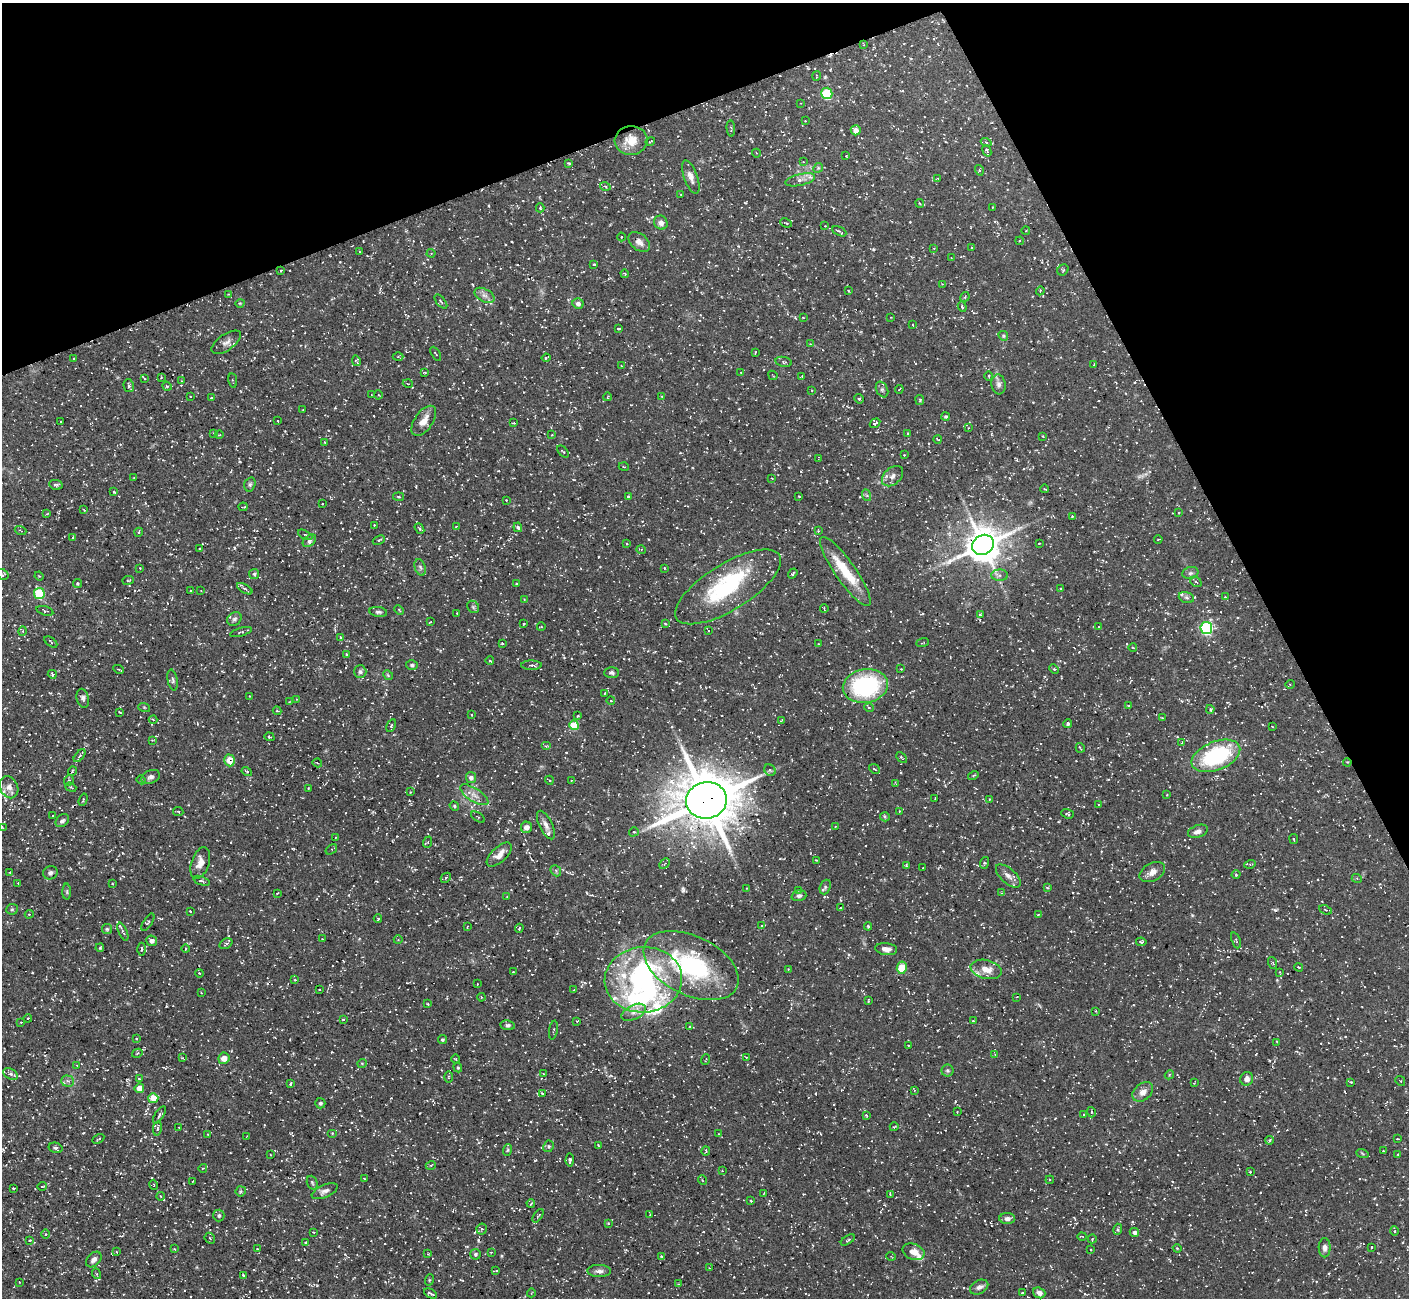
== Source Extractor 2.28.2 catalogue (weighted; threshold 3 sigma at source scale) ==
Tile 3 of 4 x 4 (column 3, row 1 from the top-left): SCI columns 2816-4222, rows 4043-5338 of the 5631 x 5621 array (HDU 1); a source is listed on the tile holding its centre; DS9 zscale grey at full resolution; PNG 1411 x 1300 px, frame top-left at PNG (2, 3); each listed source drawn as its Kron ellipse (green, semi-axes under 4 px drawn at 4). Shown black and unused: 21% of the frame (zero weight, under 3 of 5 exposures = <1% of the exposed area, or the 3 px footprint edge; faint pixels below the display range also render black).
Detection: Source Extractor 2.28.2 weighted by HDU 2 'WHT'; one run over the whole footprint, this tile lists its part. Background 0.127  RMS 0.0049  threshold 0.022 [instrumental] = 3 sigma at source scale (4.5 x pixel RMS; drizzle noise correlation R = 1.50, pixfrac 1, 0.05/0.05 arcsec/px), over >= 5 px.
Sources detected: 524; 1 too faint to see at this stretch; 3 inside a brighter object's white glare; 26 cosmic-ray / hot-pixel residue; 1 long thin detection or spike segment (spike, bleed or trail) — neither listed nor drawn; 13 inside a brighter listed object's ellipse — not listed separately; the other 480 listed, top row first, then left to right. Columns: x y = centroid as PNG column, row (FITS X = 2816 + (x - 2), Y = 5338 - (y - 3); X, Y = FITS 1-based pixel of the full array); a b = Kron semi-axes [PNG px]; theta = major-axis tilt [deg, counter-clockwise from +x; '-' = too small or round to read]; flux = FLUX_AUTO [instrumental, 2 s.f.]
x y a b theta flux
863 44 3 2 - 0.38
816 76 5 3 - 0.38
827 93 6 5 - 26
801 103 2 2 - 0.31
805 121 2 2 - 0.31
731 128 8 3 -84 0.66
856 130 5 5 - 3.3
631 140 16 14 5 8.2
650 142 5 2 - 0.52
986 142 5 3 - 0.49
987 151 6 4 -69 0.98
756 153 4 3 - 0.39
846 156 2 2 - 0.28
803 162 4 2 - 0.3
568 163 4 2 - 0.52
818 168 5 4 - 0.61
979 170 5 3 - 0.49
691 177 17 6 -70 3
938 179 3 2 - 0.3
800 180 15 5 13 2.8
605 186 5 3 - 0.5
681 195 4 2 - 0.28
920 203 4 3 - 0.49
992 207 2 2 - 0.25
540 208 4 3 - 0.51
661 223 7 6 - 2.4
786 223 6 3 -25 0.5
825 226 2 2 - 0.32
1026 230 4 3 - 0.34
839 231 7 4 -27 0.84
621 237 4 3 - 0.4
1020 241 4 3 - 0.61
639 242 12 8 -39 2.8
972 247 4 2 - 0.4
934 248 3 2 - 0.31
359 252 4 3 - 0.32
431 253 4 4 - 0.5
951 258 3 2 - 0.31
594 264 3 3 - 0.52
1063 270 6 5 - 0.74
281 271 3 2 - 0.55
625 274 4 3 - 0.47
942 284 3 3 - 0.38
849 291 3 2 - 0.55
1040 291 4 3 - 0.45
228 294 2 2 - 0.28
484 295 11 6 -29 2.1
965 297 5 4 - 0.71
441 302 8 3 -50 0.66
240 303 4 3 - 0.36
578 304 5 5 - 1.8
962 307 5 4 - 0.57
891 317 2 2 - 0.31
803 318 3 2 - 0.26
913 325 3 2 - 0.36
619 329 3 2 - 0.56
1003 336 5 4 - 0.63
226 342 17 8 35 2.6
810 344 4 3 - 0.34
755 353 3 2 - 0.35
436 354 8 2 -59 0.39
398 357 5 3 - 0.49
74 358 3 2 - 0.29
546 358 4 3 - 0.46
356 361 5 3 - 0.55
784 362 8 5 -11 0.79
1094 365 3 2 - 0.36
622 366 3 2 - 0.33
425 372 4 3 - 0.44
741 372 3 2 - 0.31
773 375 5 2 - 0.3
802 376 4 2 - 0.42
989 376 5 3 - 0.47
161 377 3 3 - 0.38
144 378 3 2 - 0.45
181 381 4 2 - 0.37
233 381 7 2 -81 0.55
408 384 5 3 - 0.43
999 384 10 7 -82 1.9
129 386 7 5 -78 1
167 386 5 4 - 0.64
882 389 8 5 -63 1.1
899 389 4 2 - 0.3
812 390 3 2 - 0.33
372 394 4 2 - 0.29
378 395 4 3 - 0.46
190 396 2 2 - 0.28
662 396 4 3 - 0.32
607 397 4 2 - 0.35
211 398 2 2 - 0.35
859 399 5 4 - 0.6
920 400 5 4 - 0.58
303 409 3 2 - 0.29
946 416 4 4 - 0.66
61 421 2 2 - 0.3
277 421 3 2 - 0.5
424 421 17 9 55 4.8
513 423 3 2 - 0.47
875 423 5 3 - 0.75
968 428 4 2 - 0.27
213 433 3 3 - 0.36
908 433 3 2 - 0.32
219 435 4 3 - 0.38
552 435 3 3 - 0.41
1042 436 4 2 - 0.31
937 439 4 2 - 0.39
325 442 3 2 - 0.38
563 452 7 3 -47 0.51
904 455 3 2 - 0.29
818 458 4 2 - 0.28
624 467 5 3 - 0.36
892 476 12 8 42 2.5
134 478 3 2 - 0.43
772 478 3 2 - 0.34
250 484 7 5 74 0.93
56 485 7 5 -10 0.9
1045 489 4 3 - 0.52
114 492 3 2 - 0.37
866 495 6 4 -69 0.81
799 496 3 2 - 0.33
399 497 5 3 - 0.56
628 497 4 3 - 0.64
506 500 3 2 - 0.28
322 504 2 2 - 0.28
243 507 4 2 - 0.55
84 510 3 2 - 0.29
1179 513 3 3 - 0.39
47 514 3 3 - 0.47
1072 516 4 3 - 0.36
374 525 2 2 - 0.33
456 526 4 2 - 0.35
518 527 5 4 - 0.85
419 529 6 3 -52 0.69
20 530 6 2 -20 0.42
818 531 3 3 - 0.37
139 532 5 3 - 0.55
305 535 8 3 -27 0.69
73 537 3 2 - 0.36
1158 539 4 2 - 0.29
379 540 6 4 24 0.63
309 541 8 5 41 1.2
627 543 3 3 - 0.4
1039 543 3 2 - 0.37
983 545 11 9 31 1100
200 548 3 2 - 0.43
641 549 5 3 - 0.42
420 567 8 5 -70 1.2
140 568 2 2 - 0.24
664 568 3 2 - 0.33
845 572 41 10 -55 16
1190 573 8 6 16 1.2
2 574 6 5 - 0.89
254 574 5 5 - 0.7
793 574 5 3 - 0.62
1000 575 8 5 -1 1.6
39 576 4 3 - 0.48
128 580 6 3 7 0.46
1196 582 6 4 -39 0.83
77 583 4 4 - 0.73
517 584 4 3 - 0.53
728 587 60 23 32 45
245 589 8 3 -30 0.9
1061 589 3 3 - 0.53
190 591 3 2 - 0.35
201 591 2 2 - 0.28
39 593 5 5 - 29
1186 597 8 5 -19 1.1
1225 597 4 2 - 0.37
524 599 4 3 - 0.39
473 607 7 5 -46 0.85
824 608 4 2 - 0.47
399 610 5 3 - 0.44
45 611 9 4 -16 0.73
378 612 9 5 -8 1.3
457 613 2 2 - 0.3
980 614 4 3 - 0.49
234 619 8 6 38 1.2
430 622 3 2 - 0.35
523 624 4 2 - 0.33
665 624 3 3 - 0.52
541 627 4 3 - 0.32
1098 627 3 2 - 0.26
1206 628 6 5 - 62
708 630 3 2 - 0.4
23 631 5 3 - 0.38
241 632 11 3 16 0.66
340 637 4 3 - 0.43
51 642 7 3 -36 0.52
502 643 4 2 - 0.4
923 643 6 2 21 0.34
818 644 3 2 - 0.33
1133 648 4 2 - 0.3
346 654 3 3 - 0.54
490 661 4 3 - 0.35
412 665 6 5 - 0.86
531 665 10 4 -1 1.2
119 669 5 3 - 0.53
901 669 2 2 - 0.29
1054 669 5 4 - 0.57
360 672 6 6 - 1.1
612 673 7 5 2 1.1
52 674 4 4 - 0.64
388 675 5 4 - 0.61
173 680 10 5 -79 1.1
1290 684 5 3 - 0.43
865 686 23 16 10 52
605 693 4 2 - 0.32
250 696 3 2 - 0.26
83 698 9 6 -76 1.6
296 699 3 2 - 0.3
611 701 4 3 - 0.36
289 702 3 2 - 0.28
1128 706 4 3 - 0.48
144 707 6 3 -19 0.57
869 708 5 3 - 0.44
1210 709 4 3 - 0.69
277 711 4 4 - 0.56
120 712 3 2 - 0.36
472 715 3 2 - 0.34
578 716 3 2 - 0.43
1162 718 3 3 - 0.43
153 720 4 3 - 0.37
782 720 3 3 - 0.39
1068 724 4 4 - 1
574 725 5 4 - 15
391 726 7 3 63 0.64
1272 726 3 2 - 0.26
269 737 5 4 - 0.55
152 740 3 3 - 0.34
1182 743 4 3 - 0.37
546 746 5 4 - 0.55
1080 748 5 2 - 0.55
79 756 7 3 51 0.75
1216 756 25 14 22 45
902 758 6 3 -46 0.51
230 760 6 5 - 7.2
1347 762 4 3 - 0.39
317 763 4 3 - 0.38
874 769 6 2 -41 0.45
770 770 6 5 - 0.84
72 771 5 3 - 0.53
247 772 5 3 - 0.6
973 775 5 4 - 0.76
151 777 10 6 23 1.6
471 777 5 5 - 2.3
69 780 5 5 - 0.7
141 780 4 3 - 0.59
549 780 4 3 - 0.41
571 780 3 2 - 0.3
896 784 4 2 - 0.41
9 787 11 9 -66 2.7
71 787 6 4 -22 0.65
308 789 3 2 - 0.44
410 792 3 2 - 0.32
474 795 16 6 -33 3.6
1167 795 3 2 - 0.32
935 798 4 2 - 0.46
989 799 3 2 - 0.32
83 800 6 3 72 0.52
706 800 20 18 10 2400
1099 804 3 2 - 0.28
454 806 5 4 - 0.61
178 811 5 3 - 0.47
899 811 3 2 - 0.28
1067 814 6 4 -19 1
53 816 3 2 - 0.42
478 817 8 3 -34 0.48
885 817 5 4 - 0.62
62 821 7 5 42 1.1
546 825 15 6 -65 2.6
526 827 5 5 - 3
835 827 4 3 - 0.38
3 828 3 2 - 0.34
1198 831 10 6 19 2
634 832 5 4 - 0.6
335 838 4 3 - 0.36
1294 839 5 2 - 0.46
428 842 6 3 71 0.43
331 849 6 3 37 0.55
499 854 16 7 42 3.9
816 860 2 2 - 0.32
200 863 16 9 71 4.1
984 863 6 4 72 0.63
665 864 6 4 47 0.66
1250 864 5 3 - 0.56
906 865 3 2 - 0.51
923 868 2 2 - 0.39
556 871 6 4 -49 0.82
10 872 3 2 - 0.31
1152 872 13 9 28 3.8
50 873 7 6 - 1.3
1236 875 4 3 - 0.39
1008 876 15 7 -41 2.7
446 878 5 3 - 0.61
1357 879 5 3 - 0.51
201 881 8 4 -20 0.82
18 883 2 2 - 0.28
112 884 3 2 - 0.37
825 887 7 5 70 0.93
747 888 3 2 - 0.32
1047 888 4 3 - 0.58
798 890 3 2 - 0.31
67 892 8 4 -89 0.82
277 893 3 2 - 0.45
1001 893 3 3 - 0.37
799 896 7 5 16 1.1
507 897 3 3 - 0.31
841 908 3 2 - 0.33
12 909 6 5 - 0.7
1326 910 6 3 -25 0.66
190 911 3 2 - 0.33
29 914 4 4 - 0.5
1038 914 4 2 - 0.37
378 919 4 3 - 0.59
148 922 10 4 57 0.84
762 926 4 3 - 0.52
868 926 4 3 - 0.54
467 927 3 3 - 0.32
519 928 4 3 - 0.58
107 929 5 5 - 0.66
123 932 9 3 -66 1
322 939 2 2 - 0.27
398 940 4 3 - 0.39
1236 940 8 3 -69 0.6
152 941 5 5 - 2.2
1141 942 5 3 - 0.61
226 944 7 5 32 0.9
100 948 4 3 - 0.54
141 949 6 2 -90 0.58
186 949 4 2 - 0.39
886 949 11 6 -7 2.7
1273 963 6 4 -72 0.59
691 966 51 29 -26 63
1299 967 4 3 - 0.46
902 968 6 5 - 15
788 969 3 2 - 0.28
986 969 16 9 -14 5.6
513 972 2 2 - 0.39
1280 972 4 3 - 0.38
199 973 4 3 - 0.43
295 980 4 2 - 0.32
643 980 39 32 5 76
477 984 3 2 - 0.29
319 990 3 2 - 0.33
574 990 3 2 - 0.38
201 993 2 2 - 0.39
481 997 4 3 - 0.42
1017 997 2 2 - 0.37
868 1001 3 2 - 0.53
428 1004 4 2 - 0.36
1096 1011 3 2 - 0.42
634 1012 13 7 25 3.2
28 1018 4 3 - 0.38
343 1020 3 2 - 0.71
973 1020 3 2 - 0.46
577 1021 3 3 - 0.31
21 1022 3 2 - 0.3
508 1025 7 5 -9 1.3
689 1027 4 3 - 0.39
553 1030 9 2 82 0.64
136 1039 4 4 - 0.47
442 1040 4 4 - 0.72
1277 1042 4 2 - 0.37
908 1045 2 2 - 0.29
137 1053 5 4 - 0.51
995 1054 3 3 - 0.34
746 1057 3 2 - 0.35
182 1058 4 2 - 0.46
224 1058 5 5 - 4.7
456 1059 4 3 - 0.39
706 1059 5 2 - 0.38
362 1063 5 3 - 0.39
77 1066 4 3 - 0.39
458 1067 5 4 - 0.58
947 1071 6 6 - 0.87
10 1074 8 5 -27 1.2
543 1074 3 3 - 0.37
1169 1075 5 3 - 0.52
448 1077 6 4 90 0.72
139 1078 4 2 - 0.33
1247 1079 7 6 - 2.4
68 1081 6 5 - 1.3
1400 1081 5 2 - 0.36
1351 1082 3 3 - 0.31
1194 1083 3 2 - 0.33
290 1084 4 2 - 0.65
139 1088 5 4 - 4.7
914 1090 4 3 - 0.45
1143 1092 11 8 40 3.3
542 1093 4 2 - 0.44
153 1098 5 5 - 7.1
320 1103 5 5 - 1
957 1112 3 2 - 0.3
1091 1112 5 3 - 0.5
1084 1114 4 2 - 0.32
159 1115 10 4 58 1.2
866 1115 4 3 - 0.4
179 1127 2 2 - 0.27
894 1127 4 3 - 0.5
157 1128 7 3 82 0.8
207 1134 4 3 - 0.36
332 1134 5 3 - 0.52
718 1134 3 2 - 0.28
247 1136 4 3 - 0.35
98 1139 6 2 29 0.42
1397 1139 3 2 - 0.29
1269 1140 4 3 - 0.74
598 1145 3 2 - 0.37
549 1146 6 5 - 0.78
56 1148 7 5 -14 1.1
507 1150 6 3 70 0.64
706 1151 4 3 - 0.55
1384 1151 3 2 - 0.32
1362 1153 6 4 -20 0.53
1398 1154 3 2 - 0.38
270 1155 3 2 - 0.42
570 1160 6 4 86 0.92
431 1165 5 3 - 0.47
203 1168 4 3 - 0.45
722 1171 4 2 - 0.3
1250 1172 3 3 - 0.45
364 1178 3 2 - 0.26
702 1180 5 3 - 0.39
1050 1180 4 3 - 0.4
192 1182 3 2 - 0.32
312 1183 7 5 -69 0.83
154 1185 5 3 - 0.43
42 1186 4 3 - 0.45
13 1188 3 2 - 0.47
241 1191 5 5 - 0.9
325 1191 14 6 24 2.2
764 1193 3 2 - 0.38
890 1194 3 2 - 0.47
161 1196 4 3 - 0.42
751 1201 4 3 - 0.37
531 1203 4 2 - 0.42
650 1214 3 2 - 0.42
219 1215 6 5 - 1
538 1216 7 3 55 0.54
1007 1219 8 5 0 1.7
608 1223 4 3 - 0.4
482 1229 5 5 - 0.62
1118 1229 5 4 - 0.72
1394 1231 4 4 - 0.64
313 1232 2 2 - 0.35
1134 1232 5 4 - 1.6
45 1234 5 3 - 0.48
1082 1236 4 2 - 0.34
210 1238 6 4 -47 0.63
1092 1239 4 3 - 0.43
30 1240 3 2 - 0.32
848 1240 8 3 34 0.57
306 1242 4 3 - 0.49
1372 1247 3 2 - 0.41
1177 1248 4 3 - 0.43
1325 1248 9 6 -89 2
175 1249 3 2 - 0.34
257 1249 3 2 - 0.28
1091 1250 4 3 - 0.45
117 1252 4 2 - 0.32
492 1252 4 2 - 0.34
914 1252 11 8 -21 4.2
428 1254 3 3 - 0.36
475 1254 5 5 - 1
661 1256 4 4 - 0.41
891 1256 5 3 - 0.36
94 1259 9 6 46 2.4
710 1268 4 2 - 0.35
496 1270 3 2 - 0.4
599 1271 11 6 -2 2
97 1274 5 3 - 0.44
243 1275 3 3 - 0.44
429 1280 6 3 71 0.52
19 1282 3 2 - 0.28
678 1284 4 3 - 0.38
979 1287 10 6 28 1.9
431 1293 7 3 -27 0.94
531 1293 4 3 - 0.33
1022 1293 4 2 - 0.28
1039 1293 6 5 - 2
Overlapping masked pixels (flux is a lower limit): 6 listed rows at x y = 983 545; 845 572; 230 760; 1347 762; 706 800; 200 863
Isophote crosses this tile's border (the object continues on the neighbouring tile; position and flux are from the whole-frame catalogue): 1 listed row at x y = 2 574
Unlisted compact peaks at least as high as the median listed source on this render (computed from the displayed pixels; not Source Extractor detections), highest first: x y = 683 890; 873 249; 234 548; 1192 915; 502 1256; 868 1190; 745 203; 83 1133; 672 900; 533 530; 1277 980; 483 1179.